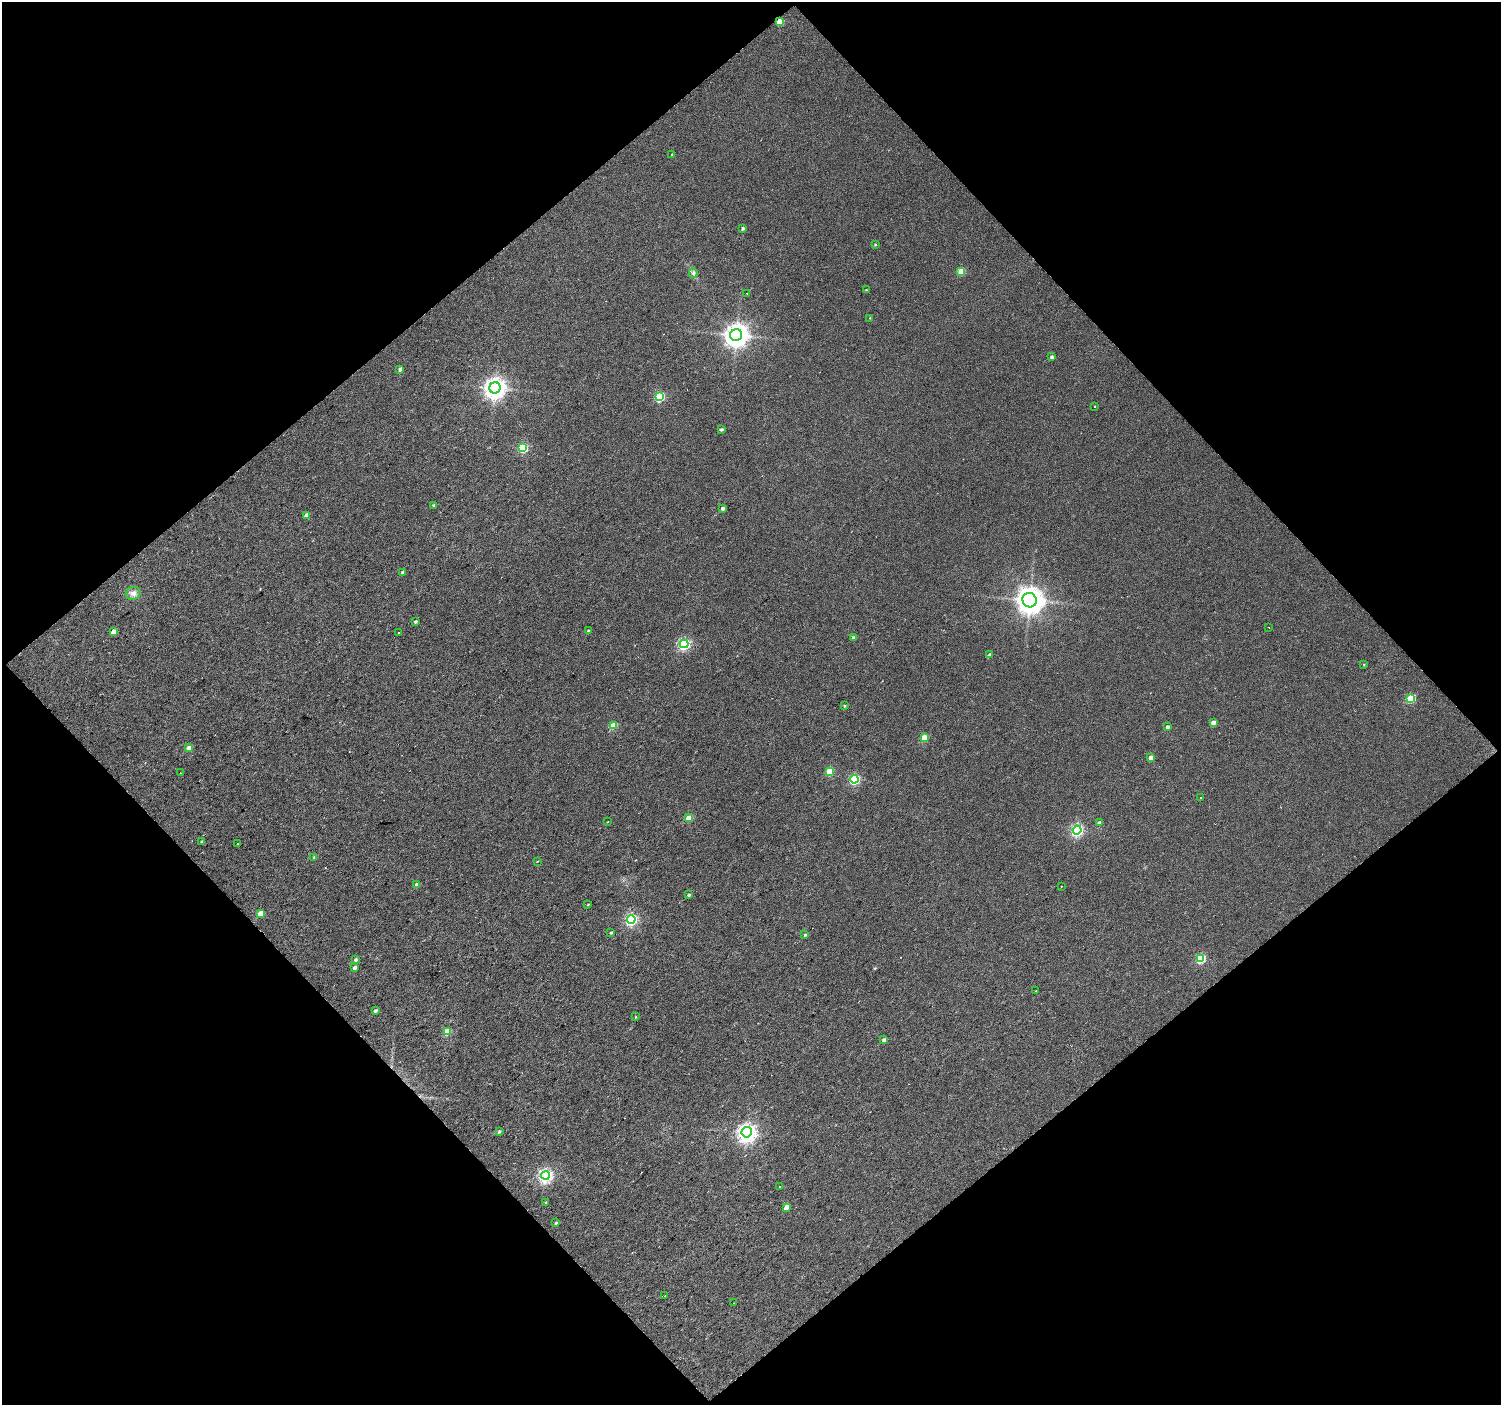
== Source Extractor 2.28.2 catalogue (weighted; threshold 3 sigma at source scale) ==
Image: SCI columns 1-2998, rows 99-2903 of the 2998 x 2984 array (HDU 1 of 3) = the unmasked area's bounding box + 8 px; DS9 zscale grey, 2 x 2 block average (1 PNG px = mean of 2 x 2 image px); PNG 1503 x 1407 px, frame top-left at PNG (2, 2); each listed source drawn as its Kron ellipse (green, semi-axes under 4 px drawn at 4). Shown black and unused: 50% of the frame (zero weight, under 2 of 3 exposures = <1% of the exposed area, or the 3 px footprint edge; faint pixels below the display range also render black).
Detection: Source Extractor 2.28.2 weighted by HDU 2 'WHT'. Background 0.0177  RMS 0.0077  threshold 0.0349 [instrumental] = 3 sigma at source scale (4.5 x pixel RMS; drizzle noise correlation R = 1.50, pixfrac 1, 0.0396/0.0396 arcsec/px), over >= 5 px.
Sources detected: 78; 1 cosmic-ray / hot-pixel residue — neither listed nor drawn; the other 77 listed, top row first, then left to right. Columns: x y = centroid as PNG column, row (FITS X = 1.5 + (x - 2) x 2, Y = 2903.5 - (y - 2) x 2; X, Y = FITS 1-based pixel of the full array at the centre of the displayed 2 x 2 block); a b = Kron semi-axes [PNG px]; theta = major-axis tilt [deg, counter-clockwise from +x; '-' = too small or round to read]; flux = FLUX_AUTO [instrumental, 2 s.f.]
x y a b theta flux
780 22 3 3 - 34
672 154 2 2 - 1.5
743 228 3 3 - 3.5
875 245 3 2 - 1.6
961 271 3 3 - 43
693 273 5 4 - 3.9
866 290 2 2 - 1.7
747 293 2 2 - 0.79
870 318 3 2 - 1
736 335 6 6 - 1500
1052 357 3 3 - 5.7
400 369 3 3 - 6.1
495 388 6 5 - 1100
659 396 4 3 - 110
1094 406 2 2 - 1.5
721 429 3 3 - 3.6
523 448 4 3 - 94
434 505 3 3 - 3.5
723 508 3 2 - 5.2
307 515 3 3 - 10
403 572 3 3 - 5.5
133 593 7 6 - 8.4
1030 600 7 7 - 1900
416 622 3 2 - 3.7
1269 627 2 2 - 0.78
588 631 3 2 - 2.1
114 632 3 3 - 17
399 633 2 2 - 5.3
853 637 3 3 - 2.6
684 644 4 4 - 210
990 655 3 3 - 4.6
1364 664 3 2 - 1.2
1410 698 4 3 - 77
844 706 3 3 - 1.9
1213 722 3 3 - 12
613 726 3 3 - 45
1167 727 3 2 - 4.9
924 738 3 3 - 32
189 748 3 3 - 16
1151 757 3 3 - 9.5
829 771 3 3 - 47
180 773 2 2 - 1.2
854 779 4 4 - 140
1201 798 3 2 - 0.92
689 818 3 3 - 34
608 822 2 2 - 1
1099 823 3 3 - 6.8
1077 830 4 4 - 240
201 841 4 2 - 1.5
237 844 2 2 - 3.1
314 857 4 2 - 1.7
537 861 2 2 - 1.1
417 885 3 3 - 14
1061 886 2 2 - 1.3
689 895 3 2 - 3.1
588 904 3 2 - 1.3
260 914 3 3 - 25
631 919 4 4 - 220
611 932 3 3 - 2.2
805 935 3 3 - 2.3
1201 959 4 4 - 92
355 960 3 3 - 3.6
355 968 4 3 - 5.5
1036 991 2 2 - 1.6
375 1011 4 3 - 4.5
636 1017 2 2 - 2.2
447 1032 3 3 - 38
884 1040 3 3 - 7.8
499 1132 4 3 - 2.8
747 1132 5 5 - 720
545 1175 4 4 - 330
780 1187 2 2 - 2.4
545 1202 2 2 - 3.6
787 1207 3 3 - 16
556 1223 4 3 - 3.1
665 1296 2 2 - 3.6
734 1303 2 2 - 1.2
Overlapping masked pixels (flux is a lower limit): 1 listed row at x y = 780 22